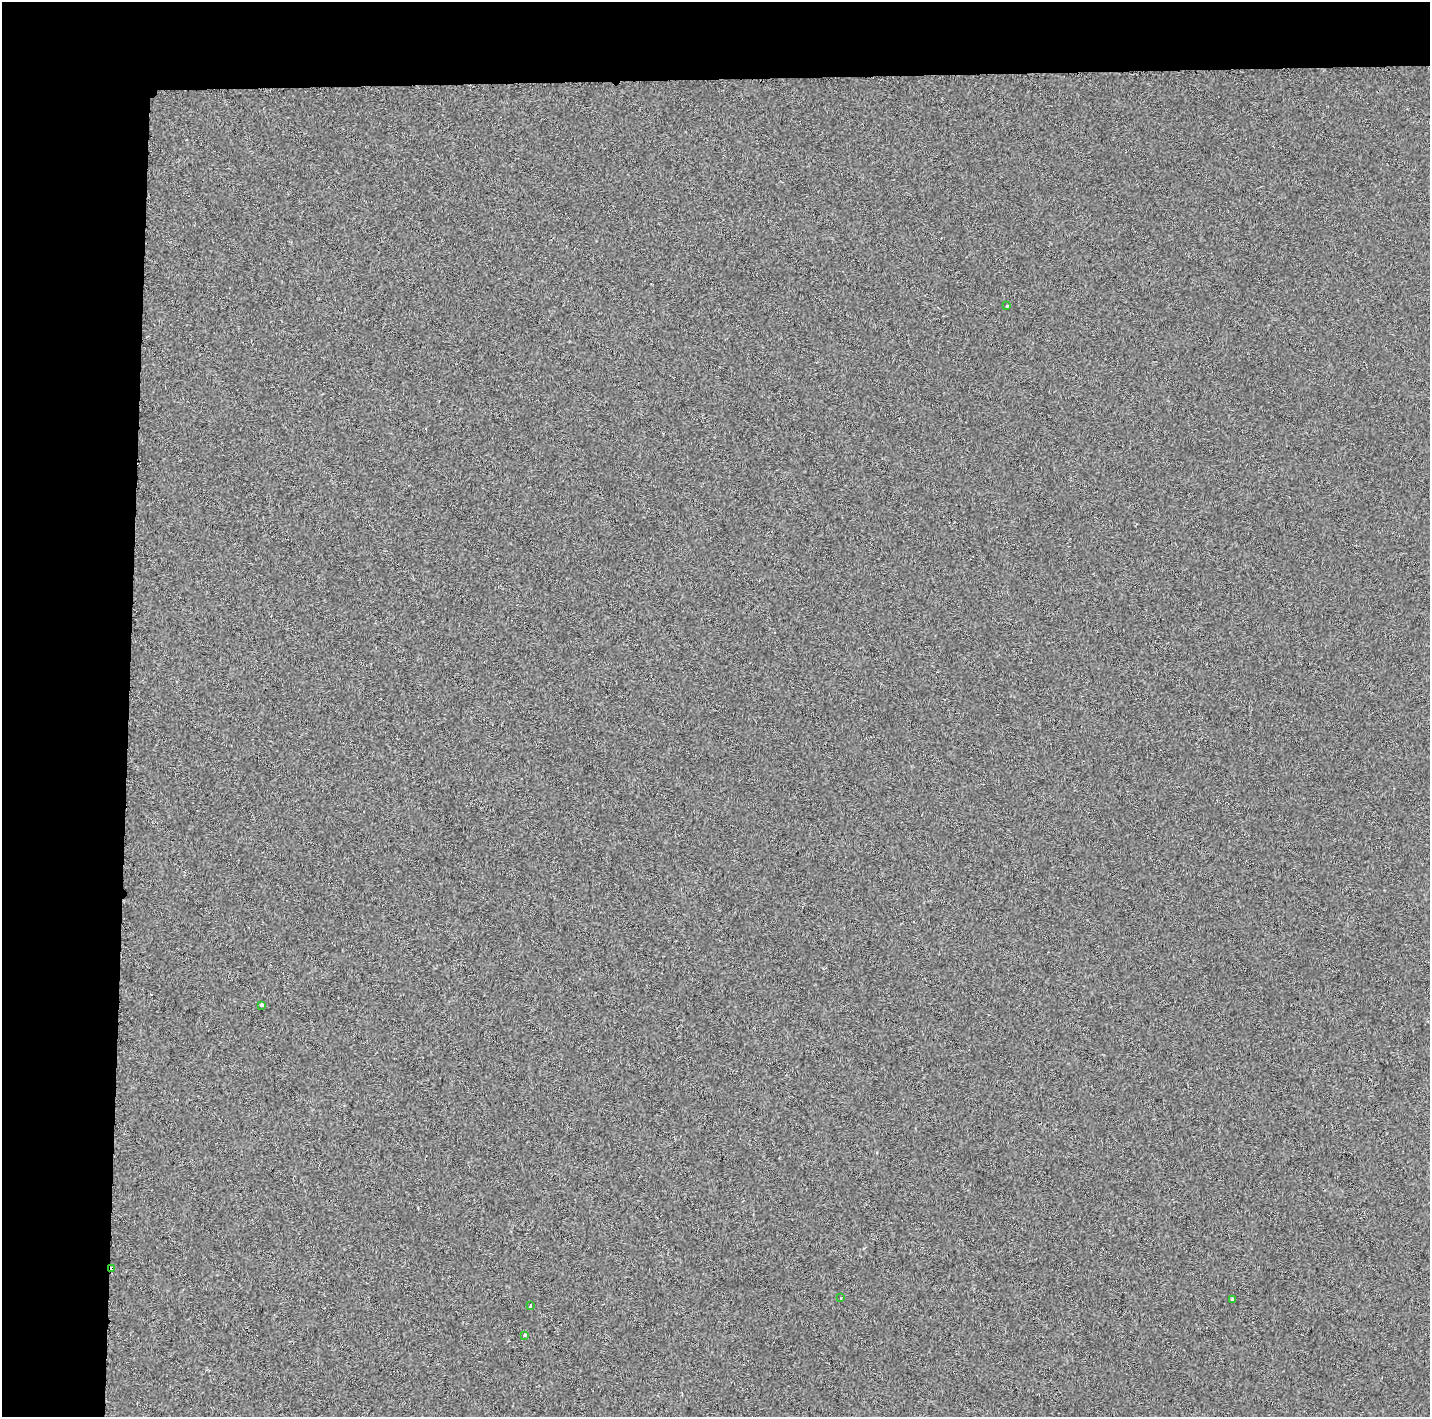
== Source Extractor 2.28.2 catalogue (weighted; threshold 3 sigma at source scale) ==
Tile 1 of 3 x 3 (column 1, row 1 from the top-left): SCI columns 12-1439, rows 2982-4396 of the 4296 x 4548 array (HDU 1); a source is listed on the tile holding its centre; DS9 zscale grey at full resolution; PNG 1432 x 1419 px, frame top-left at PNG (2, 2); each listed source drawn as its Kron ellipse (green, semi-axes under 4 px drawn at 4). Shown black and unused: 14% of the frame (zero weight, under 2 of 3 exposures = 1% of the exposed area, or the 3 px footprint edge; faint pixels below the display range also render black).
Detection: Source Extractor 2.28.2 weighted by HDU 2 'WHT'; one run over the whole footprint, this tile lists its part. Background 4.30e-04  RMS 0.0048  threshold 0.0216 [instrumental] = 3 sigma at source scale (4.5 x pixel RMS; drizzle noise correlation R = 1.50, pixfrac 1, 0.0396/0.0396 arcsec/px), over >= 5 px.
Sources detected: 8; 1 cosmic-ray / hot-pixel residue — neither listed nor drawn; the other 7 listed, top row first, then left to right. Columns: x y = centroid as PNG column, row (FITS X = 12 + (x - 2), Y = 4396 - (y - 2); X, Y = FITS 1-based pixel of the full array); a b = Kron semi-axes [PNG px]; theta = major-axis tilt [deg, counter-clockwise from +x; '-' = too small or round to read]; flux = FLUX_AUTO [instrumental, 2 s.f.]
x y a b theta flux
1007 305 3 3 - 1.2
261 1005 3 3 - 8.3
112 1268 3 2 - 3
840 1297 3 3 - 1.7
1232 1299 3 3 - 0.95
530 1306 4 3 - 5.7
525 1335 3 3 - 2.4
Overlapping masked pixels (flux is a lower limit): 1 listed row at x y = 112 1268